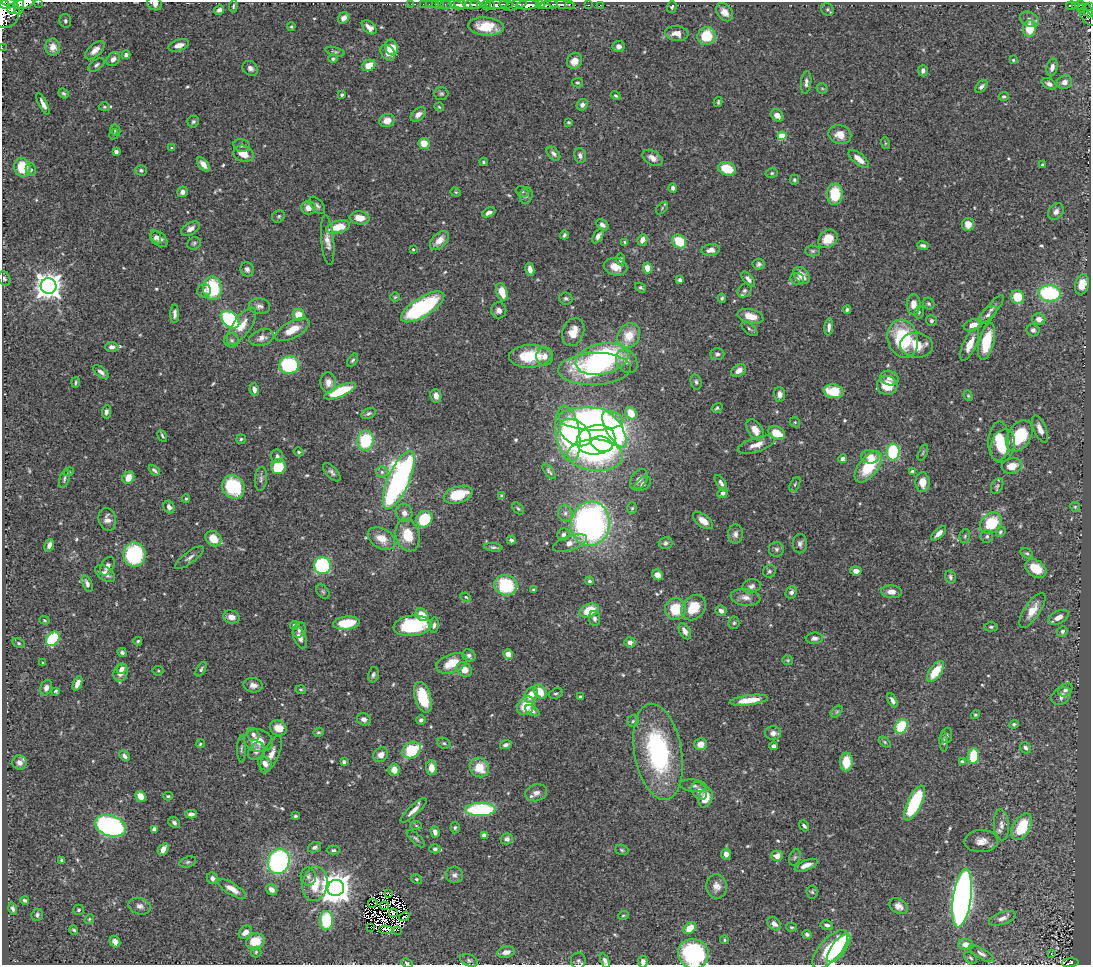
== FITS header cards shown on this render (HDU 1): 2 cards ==
NAXIS1  =                 1089
NAXIS2  =                  963

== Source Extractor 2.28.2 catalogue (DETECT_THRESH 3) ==
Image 1089 x 963 px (HDU 1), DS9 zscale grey, 1 PNG px = 1 image px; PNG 1093 x 967 px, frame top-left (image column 1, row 963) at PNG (2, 2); each listed source drawn as its Kron ellipse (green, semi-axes under 4 px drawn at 4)
Background 0.584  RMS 0.02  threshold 0.0599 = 3 sigma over >= 5 px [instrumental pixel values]
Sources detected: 589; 10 with non-positive FLUX_AUTO (blend fragments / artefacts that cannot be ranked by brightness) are neither listed nor drawn; of the other 579, the 500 brightest by FLUX_AUTO listed and drawn (79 fainter detections omitted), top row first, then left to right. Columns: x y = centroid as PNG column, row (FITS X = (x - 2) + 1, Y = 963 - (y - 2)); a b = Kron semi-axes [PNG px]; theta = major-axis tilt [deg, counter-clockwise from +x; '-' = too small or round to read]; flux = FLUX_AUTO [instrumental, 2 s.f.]
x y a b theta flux
38 2 2 2 - 40
10 3 8 3 -15 440
24 3 10 5 15 1200
4 4 6 3 -53 740
155 4 8 6 -27 7.6
411 4 2 2 - 11
423 4 2 2 - 9.5
429 4 2 2 - 12
436 4 3 2 - 27
440 4 2 2 - 10
446 4 6 2 0 16
460 4 6 3 -17 500
476 4 5 3 - 550
506 4 7 2 -7 260
540 4 4 3 - 500
561 4 14 3 -7 280
569 4 3 3 - 110
19 5 9 5 88 910
457 5 8 4 -20 700
471 5 7 4 5 660
486 5 5 3 - 130
490 5 4 3 - 160
496 5 12 4 4 590
515 5 12 4 17 490
528 5 12 4 3 1700
549 5 9 4 9 1100
588 5 3 2 - 9.1
600 5 2 2 - 7.1
1075 5 3 3 - 80
1080 5 4 3 - 58
233 6 6 3 84 1.9
1071 6 5 3 - 92
1090 6 3 2 - 33
672 7 6 4 71 2.1
1081 8 4 2 - 44
12 9 5 3 - 430
828 9 7 6 - 2.9
219 10 5 4 - 4.1
1088 10 7 3 -72 55
5 12 16 14 -88 4000
724 12 10 7 -50 11
1087 17 11 4 -47 210
344 18 6 5 - 8.8
1029 19 10 7 -28 6.3
65 21 7 6 - 3.8
291 26 4 3 - 1.8
486 26 18 9 -5 34
369 27 9 5 -42 8.2
1029 29 8 6 89 35
677 33 12 7 -4 12
706 36 9 8 - 46
179 45 10 5 17 10
619 46 6 5 - 6
53 47 8 7 - 10
2 48 2 2 - 6.9
391 48 8 6 -70 26
95 50 12 6 42 9.6
335 52 10 4 -15 2.2
388 53 9 6 -53 9.9
126 55 4 4 - 3.7
113 59 7 6 - 7.6
333 59 4 4 - 3.1
1013 60 4 4 - 2
574 61 8 7 - 14
96 65 9 5 36 3.6
369 65 7 5 26 20
1052 67 9 5 77 6.4
250 68 8 7 - 5.4
923 71 6 5 - 5.4
806 82 11 5 84 5.2
1064 82 7 6 - 8.5
577 83 5 4 - 1.9
1049 84 8 5 -30 5.5
981 87 7 4 46 4.7
822 88 5 5 - 2.3
63 93 5 4 - 2.6
441 93 7 6 - 2.8
342 95 3 3 - 2.6
616 96 5 3 - 2
1004 96 5 4 - 2.9
718 102 5 3 - 1.9
43 104 12 4 -64 6.3
582 105 6 5 - 4.7
104 107 5 4 - 1.9
439 107 5 4 - 1.7
418 114 9 5 41 7.8
777 115 7 5 -39 9.6
387 121 8 6 13 14
193 122 6 5 - 2.8
568 122 3 3 - 1.9
115 130 6 5 - 3
114 134 5 4 - 1.7
840 135 11 9 -19 17
782 136 4 4 - 47
424 143 6 5 - 22
885 143 6 4 -72 1.8
242 145 8 6 -11 3.4
172 148 3 3 - 2.2
116 151 4 4 - 7.9
244 154 10 8 -21 19
553 154 8 5 -46 4.5
580 155 7 5 -75 4.9
652 158 11 7 -30 9.2
859 159 12 5 -39 13
483 162 4 3 - 1.9
203 164 8 4 -50 8.3
1042 165 4 3 - 2.5
22 167 9 8 - 44
727 169 9 6 -17 38
31 170 6 5 - 2.4
141 170 6 5 - 2.6
772 173 6 5 - 2.4
794 180 5 4 - 2.3
673 188 4 4 - 3.7
522 191 6 5 - 2.3
182 192 5 5 - 5.8
456 192 5 4 - 1.8
835 194 11 8 87 51
526 196 8 6 73 3.6
317 205 10 5 -49 4.3
308 208 7 7 - 12
662 208 7 4 48 2.1
489 212 7 4 28 5.9
1056 212 9 7 51 6
279 216 7 6 - 2.5
360 218 10 6 -5 17
968 224 6 6 - 13
602 225 7 5 -38 5.8
338 227 12 6 14 28
191 229 10 6 29 7.3
564 235 4 3 - 2.7
598 236 8 4 60 5.9
156 237 7 5 -74 4.3
159 239 10 6 -44 8
828 239 10 8 40 25
328 240 25 6 -85 12
439 240 11 6 43 15
642 240 6 5 - 9.3
679 241 7 6 - 40
625 242 4 3 - 1.8
194 243 7 6 - 2.7
923 245 6 4 -10 4.4
413 249 3 3 - 1.8
711 250 9 5 8 8
812 251 7 5 -1 2.6
621 259 6 4 -84 4.5
759 264 6 5 - 3.5
615 267 12 8 -12 16
647 268 5 4 - 16
247 269 7 6 - 5.3
530 269 6 4 -78 11
802 275 10 7 -50 13
4 278 8 5 -66 2.9
748 279 9 5 -52 5.5
797 279 7 6 - 4.2
680 280 4 3 - 3.7
1082 284 10 6 77 21
49 286 8 8 - 1600
212 288 12 9 -87 79
641 288 6 4 -37 2.7
744 290 7 6 - 4.5
204 291 7 6 - 4.8
502 292 9 5 -72 24
1050 293 11 8 -6 130
395 297 5 5 - 1.8
1017 297 7 6 - 37
566 298 6 6 - 3.3
722 298 4 3 - 2
914 304 10 7 89 11
929 304 6 5 - 2.6
260 306 11 8 -5 6.2
423 307 25 9 32 170
499 310 8 7 - 7.4
847 310 4 3 - 2.8
991 310 18 5 49 7
919 312 6 4 79 2
175 314 9 4 89 5.3
299 315 6 6 - 22
988 315 11 6 44 5.2
750 316 13 7 -14 20
1039 319 6 6 - 8.6
230 320 10 7 -42 180
931 321 5 5 - 3
973 325 9 5 18 14
242 326 22 9 54 20
829 327 8 4 85 6
749 329 9 5 -40 3
292 330 19 8 28 22
1033 330 6 6 - 4.2
573 332 14 10 69 21
629 336 13 10 55 29
262 338 12 8 19 9.9
903 339 19 15 -75 93
232 340 7 7 - 3.5
987 341 19 7 76 48
970 344 17 6 65 18
917 345 16 12 -5 28
112 347 6 5 - 5.1
717 354 7 5 1 3.5
530 356 21 11 3 55
545 356 9 8 - 9.4
602 359 27 15 12 220
353 360 7 4 56 2.5
627 361 13 10 -55 10
289 365 10 9 - 120
594 369 36 16 2 140
739 370 8 5 37 10
101 372 9 4 -39 5.9
889 378 9 7 -18 7.7
76 382 5 3 - 1.8
328 382 10 7 -86 10
696 382 8 5 -76 3.3
887 385 10 9 - 31
254 390 6 4 -79 6.2
340 391 17 5 23 55
833 391 10 7 -10 40
780 394 7 5 -86 6.3
436 396 7 5 -78 8.5
968 396 5 4 - 1.8
717 408 6 4 34 2.7
106 412 7 4 83 4.7
368 413 8 5 24 3.1
631 413 6 5 - 28
591 419 32 11 -3 750
795 422 5 5 - 1.8
615 429 20 8 -60 210
1040 429 14 6 -66 11
755 430 12 7 -57 15
575 433 17 11 -36 270
776 433 9 6 -26 31
568 434 28 12 -81 240
162 436 6 3 -61 2.2
1019 436 17 11 56 72
241 439 5 4 - 2.1
596 440 19 14 11 410
365 441 10 8 79 71
999 441 20 10 87 32
602 444 11 7 -18 120
756 445 19 7 18 14
1003 446 17 12 75 32
299 452 5 4 - 2
893 452 8 6 85 120
923 453 9 3 68 1.9
595 455 28 15 -3 170
277 456 7 6 - 4.3
870 457 9 7 -5 14
843 459 4 4 - 6.8
1012 466 10 7 15 17
278 467 7 7 - 47
868 467 18 9 51 61
154 470 6 3 -43 3
549 471 9 4 -52 3
69 472 5 4 - 1.8
332 472 11 5 -46 4.3
382 472 6 5 - 3.2
913 472 4 3 - 8.5
128 478 6 5 - 17
64 479 10 4 71 2.9
261 479 12 6 84 4.8
639 479 11 7 55 7.2
399 480 31 10 66 470
923 482 10 7 -88 15
721 483 9 4 -56 4.2
643 484 9 6 37 5.1
795 484 8 4 63 2.8
997 486 8 5 62 3.2
233 487 12 11 - 95
723 493 5 4 - 7
458 495 15 8 17 44
501 496 4 4 - 2
186 499 4 3 - 2.2
169 507 6 5 - 5.8
1075 507 5 4 - 2
632 508 6 5 - 2
518 509 7 4 -48 2.2
404 513 9 8 - 8.7
565 513 8 7 - 5.3
107 519 11 8 -77 8.7
424 519 9 7 50 72
703 521 11 6 -37 13
991 523 12 9 43 54
590 524 22 19 82 510
1000 532 5 4 - 2.5
939 533 9 4 44 8.6
563 534 6 6 - 4.8
735 534 10 7 85 6.1
408 535 16 12 -75 37
965 536 7 5 75 2.5
987 536 6 6 - 3.3
381 538 15 10 -30 18
213 539 9 7 -37 24
511 540 4 4 - 3.2
570 543 18 7 17 12
666 543 7 6 - 3.7
800 544 10 7 89 5
49 545 6 4 70 6.6
493 547 9 4 -6 3
776 549 7 7 - 3.9
1027 553 7 4 -35 2.4
134 554 12 11 - 140
190 557 17 6 37 5.9
107 566 10 6 62 6.3
322 566 8 8 - 170
1036 569 11 8 -34 27
769 571 6 6 - 3.2
856 571 6 4 -7 7.1
105 573 11 6 -36 9.8
658 575 6 5 - 8.9
950 577 7 5 -76 3.7
589 581 4 4 - 2.7
87 584 9 4 -67 5.5
506 585 11 10 - 81
751 586 9 7 14 5.3
534 590 4 4 - 2.5
323 591 8 5 -49 3
791 592 6 5 - 4.9
891 592 10 6 -5 11
466 597 5 4 - 1.8
746 597 15 8 -9 10
693 608 14 11 47 35
675 609 11 10 - 44
1032 610 20 8 56 19
589 611 10 6 23 37
721 611 5 5 - 5.5
422 615 7 5 -48 18
231 617 8 6 -14 9.1
1058 617 11 6 27 11
594 618 8 5 -82 4.3
44 620 5 4 - 1.7
346 623 13 6 6 45
734 623 6 5 - 2.5
295 625 4 3 - 3.3
434 625 8 4 81 3.7
413 626 19 10 6 100
991 627 7 4 0 2.7
299 630 8 5 70 4.3
685 631 9 5 -62 8.7
1062 631 5 5 - 3.2
300 638 12 6 -68 7.6
814 638 8 5 4 5.4
53 639 8 6 50 88
138 641 4 3 - 2.1
630 642 5 5 - 6.4
19 643 7 4 -27 2.2
122 652 5 4 - 3.2
508 654 5 4 - 11
469 656 7 6 - 4.4
788 660 5 4 - 1.8
43 663 3 3 - 1.8
452 663 16 9 20 34
122 669 6 4 45 4.7
201 669 8 4 60 2.3
464 669 8 6 -37 16
158 671 5 5 - 1.8
935 671 12 6 54 32
121 673 9 6 68 13
373 675 8 5 77 3.2
77 683 8 4 67 9.3
253 685 9 7 -12 8.4
46 688 8 5 71 6.1
301 690 5 3 - 1.7
1065 690 8 6 37 4.5
56 691 4 3 - 2
540 692 7 5 -53 20
556 693 7 5 22 2.7
531 695 8 6 56 19
1061 696 11 7 33 8.5
423 697 16 8 -73 50
581 697 4 4 - 3
749 700 19 5 7 27
892 700 7 4 -61 5
526 706 10 8 47 32
532 711 8 4 -31 4.6
837 712 7 4 45 2.3
975 715 4 4 - 1.7
364 719 7 6 - 5.6
421 720 5 4 - 3.4
633 721 5 5 - 2.8
1014 724 5 4 - 2.4
901 726 7 6 - 61
278 728 9 7 -28 17
318 732 5 4 - 2
773 733 8 7 - 7.7
253 734 7 6 - 5.5
947 735 8 5 85 2.4
258 741 14 11 -12 23
885 742 7 4 -38 2.1
944 742 10 4 -88 2.9
444 743 7 5 -21 2.6
200 744 4 4 - 2.2
701 744 6 6 - 13
506 745 6 3 16 3.7
773 746 4 4 - 4.8
1026 748 6 5 - 4.6
241 749 13 3 90 2.9
412 750 10 7 32 69
256 751 10 7 52 6.8
658 752 48 24 -80 200
271 754 20 7 65 12
381 755 8 6 40 9.3
124 756 6 4 -45 4.5
973 756 8 5 82 44
344 762 4 3 - 5
846 762 9 6 88 29
962 762 4 4 - 6.9
19 763 7 7 - 6.8
265 764 7 6 - 9
479 767 10 9 - 30
431 768 7 5 -84 13
394 770 6 5 - 11
693 786 14 6 -6 5.3
699 791 9 7 -60 8
536 793 11 8 15 8.9
141 796 6 5 - 15
168 796 5 3 - 1.8
705 798 10 7 71 25
914 803 19 7 64 120
480 809 15 6 1 140
414 810 17 5 43 9.7
191 814 6 4 -2 5.4
295 816 3 3 - 2.2
174 823 6 5 - 3.3
1001 825 15 7 -86 10
110 826 16 10 -19 330
416 826 6 4 -3 1.7
804 826 6 3 -51 3.2
1022 827 14 8 60 58
455 828 6 4 85 2.4
154 829 4 4 - 3.8
435 832 6 4 -74 5.2
484 835 4 4 - 10
416 839 11 5 -43 3.5
507 839 6 5 - 6.1
981 841 17 11 2 13
315 847 7 5 24 3.8
163 849 7 4 57 11
435 849 5 4 - 3.3
333 850 6 4 0 2.4
622 850 7 5 -19 2.2
726 854 5 5 - 8.2
777 856 6 5 - 11
795 857 8 5 71 2.9
62 860 3 3 - 1.9
279 861 13 10 69 260
188 862 9 5 16 2.9
806 865 12 5 21 11
454 875 8 8 - 5.7
308 877 9 7 -87 4.7
212 878 6 5 - 6.2
416 879 5 4 - 2.2
315 884 17 12 81 39
716 886 12 10 -85 11
336 888 8 8 - 2400
232 889 16 5 -31 14
272 890 6 5 - 9
812 892 6 5 - 2.3
388 894 4 2 - 1.9
962 898 30 9 82 1000
25 900 4 3 - 3
373 903 5 2 - 1.8
140 906 11 8 -18 6.7
384 906 4 2 - 2.9
899 906 10 7 -32 7.2
13 909 6 4 -74 3.8
79 910 5 5 - 2.7
393 913 4 3 - 1.8
37 915 6 5 - 2.8
623 915 6 4 20 2
404 916 6 3 36 2.9
1002 918 14 6 18 7.7
89 919 5 4 - 1.9
326 920 9 7 -87 67
774 924 8 5 -41 7.9
827 925 6 4 -10 4.1
371 927 4 2 - 5.2
791 927 5 4 - 1.8
690 928 7 5 43 22
386 929 7 3 0 3.8
74 930 5 3 - 2.1
398 930 2 2 - 14
245 932 7 5 42 11
807 934 5 4 - 4
724 940 4 3 - 1.8
115 942 6 5 - 8.1
255 942 9 8 - 31
966 944 8 5 -3 8.6
839 948 17 7 53 41
830 949 24 10 48 120
256 952 5 5 - 2.3
506 952 9 5 11 9.6
693 954 15 14 - 160
981 954 14 5 -30 4.8
1051 954 3 2 - 3.2
970 958 7 5 -41 2.4
469 960 9 6 -23 3.6
578 961 8 7 - 3.4
605 961 7 4 -65 5.3
643 962 6 5 - 6.8
407 963 6 4 -24 2.7
1070 963 8 4 5 89
At the frame edge (FLAGS 8, measured only in part): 14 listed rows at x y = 38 2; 10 3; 24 3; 4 4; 155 4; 1090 6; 5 12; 2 48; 693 954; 578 961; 605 961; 643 962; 407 963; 1070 963
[79 fainter detections neither listed nor drawn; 10 non-positive-flux detections neither listed nor drawn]